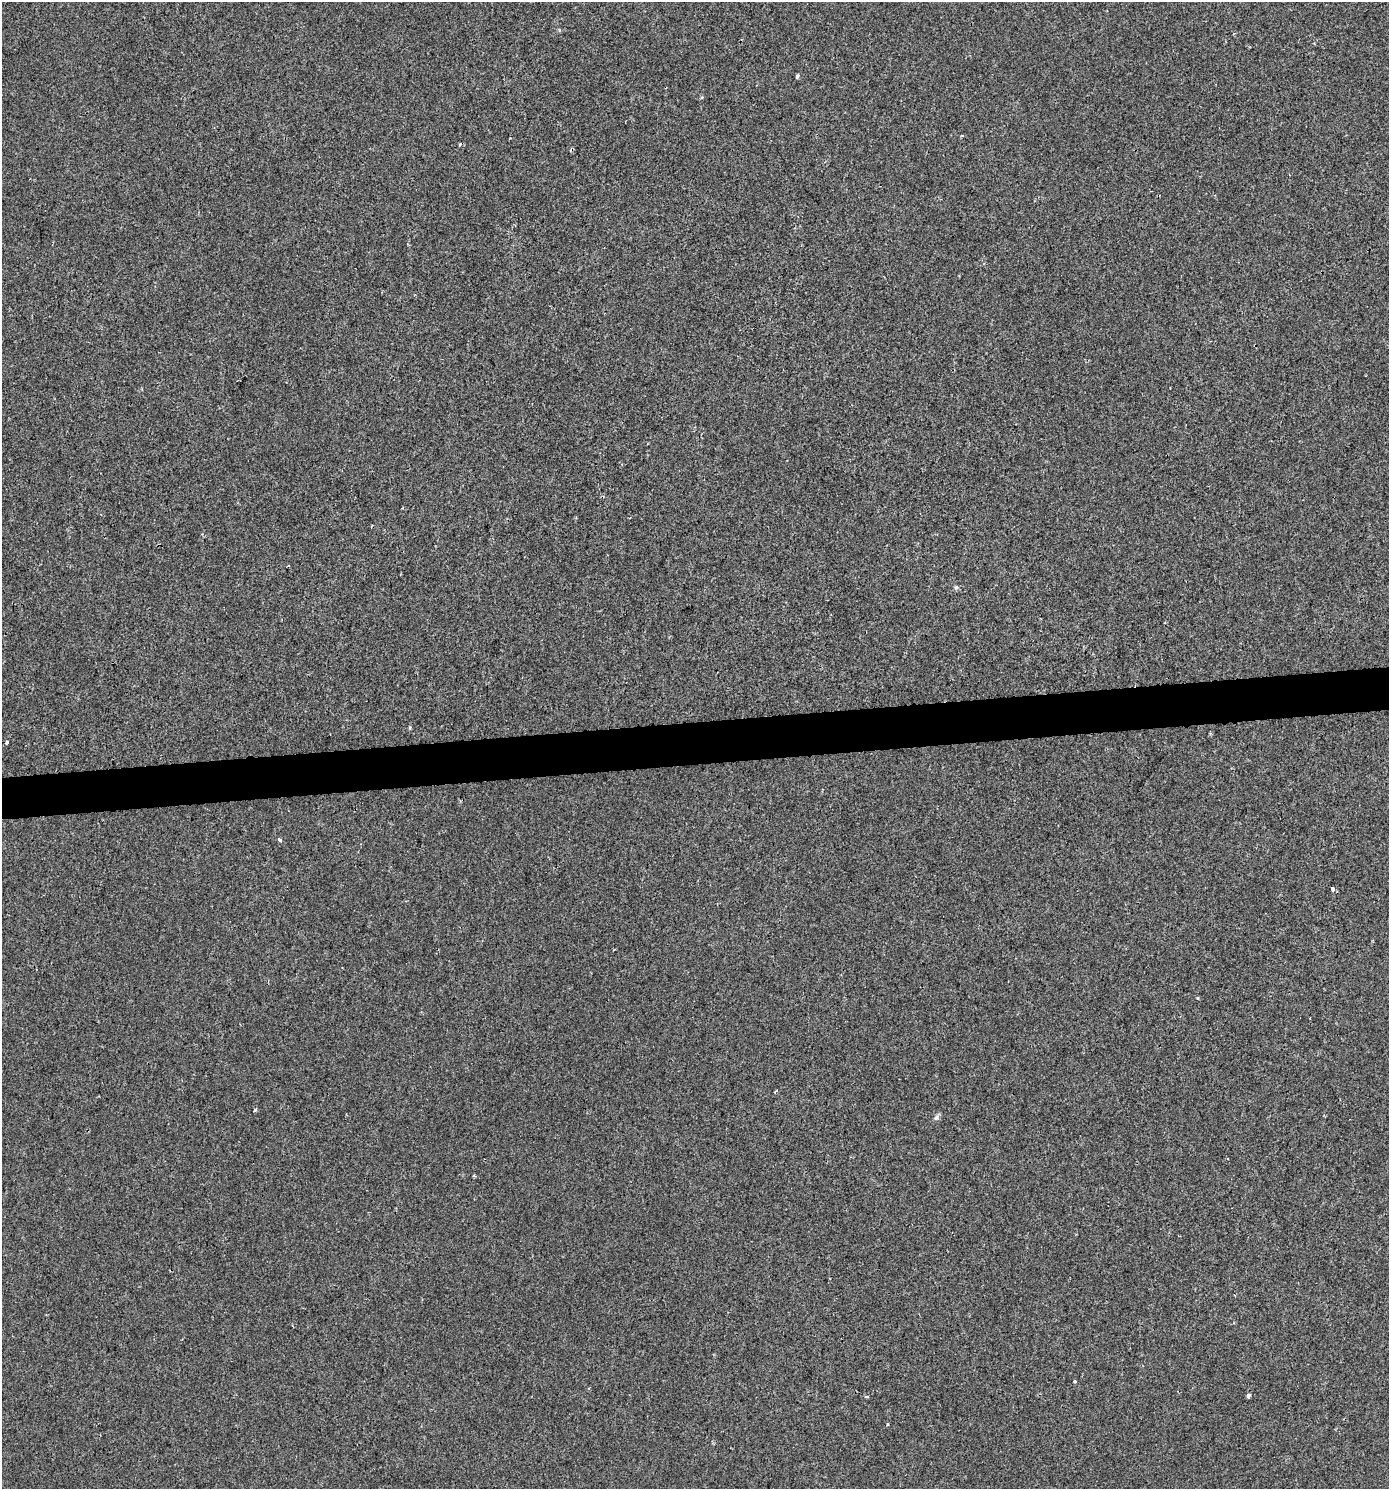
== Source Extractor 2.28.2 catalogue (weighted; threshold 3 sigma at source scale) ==
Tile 5 of 3 x 3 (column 2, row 2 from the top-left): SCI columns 1430-2816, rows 1488-2974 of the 4206 x 4461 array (HDU 1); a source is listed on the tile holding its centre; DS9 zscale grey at full resolution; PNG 1391 x 1491 px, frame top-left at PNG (2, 2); no overlay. Shown black and unused: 3% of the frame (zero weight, under 2 of 3 exposures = <1% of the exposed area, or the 3 px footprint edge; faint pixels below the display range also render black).
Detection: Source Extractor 2.28.2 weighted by HDU 2 'WHT'; one run over the whole footprint, this tile lists its part. Background 0.00186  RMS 0.0044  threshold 0.0199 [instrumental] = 3 sigma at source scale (4.5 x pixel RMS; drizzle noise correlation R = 1.50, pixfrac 1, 0.0396/0.0396 arcsec/px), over >= 5 px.
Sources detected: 18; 1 cosmic-ray / hot-pixel residue — not listed; the other 17 listed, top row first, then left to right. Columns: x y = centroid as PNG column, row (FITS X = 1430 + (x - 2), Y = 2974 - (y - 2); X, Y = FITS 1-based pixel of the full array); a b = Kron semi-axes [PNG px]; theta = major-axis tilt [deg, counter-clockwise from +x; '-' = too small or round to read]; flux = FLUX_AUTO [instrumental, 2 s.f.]
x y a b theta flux
797 76 3 3 - 1.5
702 97 4 4 - 0.63
962 135 3 2 - 0.73
202 534 4 3 - 0.38
956 587 6 5 - 0.86
7 742 3 3 - 2.8
280 840 5 4 - 0.92
1333 889 5 3 - 8.7
614 950 4 2 - 0.33
1198 998 3 3 - 0.8
776 1091 5 3 - 0.5
255 1110 3 3 - 1.7
936 1118 7 6 - 1.2
473 1176 3 3 - 0.98
1075 1381 3 3 - 1.5
867 1396 4 3 - 0.81
1248 1396 4 4 - 2.1